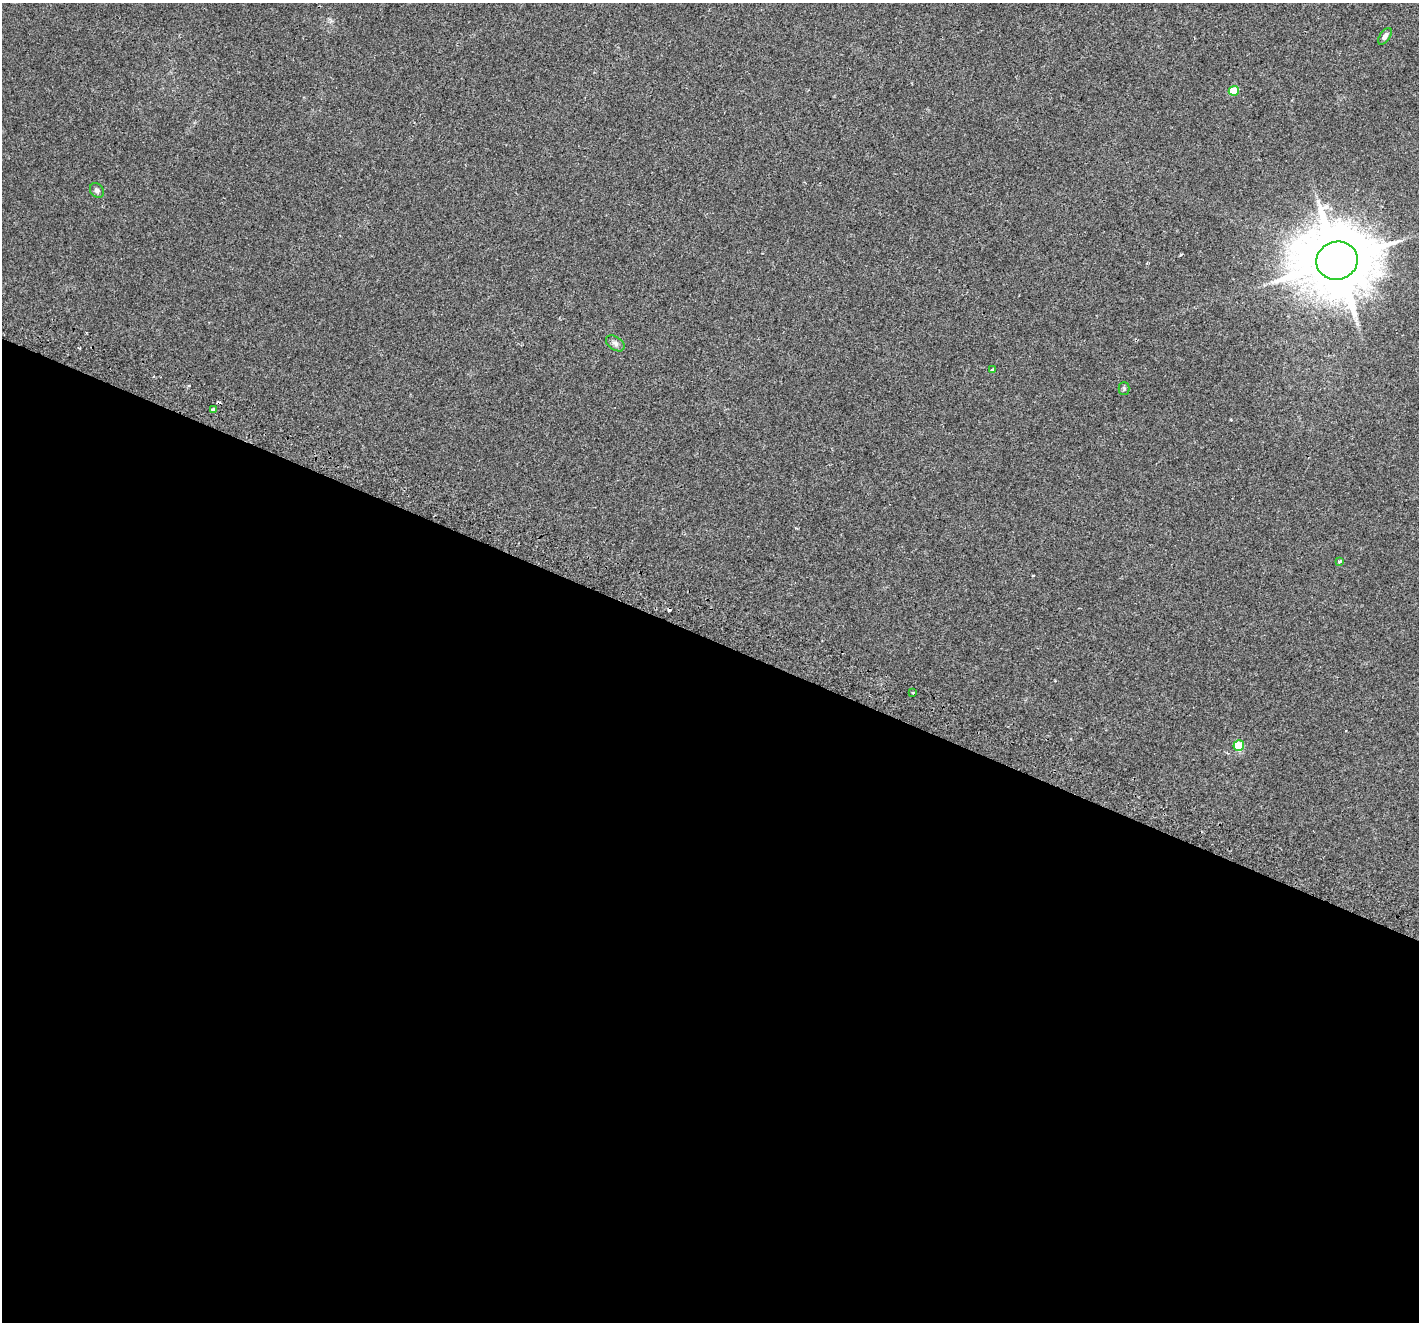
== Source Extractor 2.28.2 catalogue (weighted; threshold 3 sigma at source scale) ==
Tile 14 of 4 x 4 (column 2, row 4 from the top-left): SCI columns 1482-2898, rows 345-1664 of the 5787 x 5904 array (HDU 1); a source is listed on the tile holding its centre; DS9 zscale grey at full resolution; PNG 1421 x 1324 px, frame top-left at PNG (2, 3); each listed source drawn as its Kron ellipse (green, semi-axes under 4 px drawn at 4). Shown black and unused: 52% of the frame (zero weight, under 2 of 3 exposures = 4% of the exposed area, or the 3 px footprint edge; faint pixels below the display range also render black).
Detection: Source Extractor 2.28.2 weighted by HDU 2 'WHT'; one run over the whole footprint, this tile lists its part. Background 0.0509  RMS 0.006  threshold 0.0271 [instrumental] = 3 sigma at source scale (4.5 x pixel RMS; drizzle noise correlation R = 1.50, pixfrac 1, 0.0396/0.0396 arcsec/px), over >= 5 px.
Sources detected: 14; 3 cosmic-ray / hot-pixel residue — neither listed nor drawn; the other 11 listed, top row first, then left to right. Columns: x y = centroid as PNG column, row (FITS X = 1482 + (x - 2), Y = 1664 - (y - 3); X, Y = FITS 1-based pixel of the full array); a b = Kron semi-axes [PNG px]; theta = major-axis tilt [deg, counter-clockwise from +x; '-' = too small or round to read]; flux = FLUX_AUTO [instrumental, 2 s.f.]
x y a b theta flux
1385 36 9 5 56 2.1
1234 91 5 5 - 16
97 190 8 6 -50 1.8
1337 261 21 19 16 5000
615 343 10 6 -34 2.1
993 370 4 3 - 3
1124 388 6 5 - 0.93
213 409 3 3 - 2.4
1339 561 3 3 - 1.2
912 693 3 3 - 1.7
1239 745 5 5 - 22